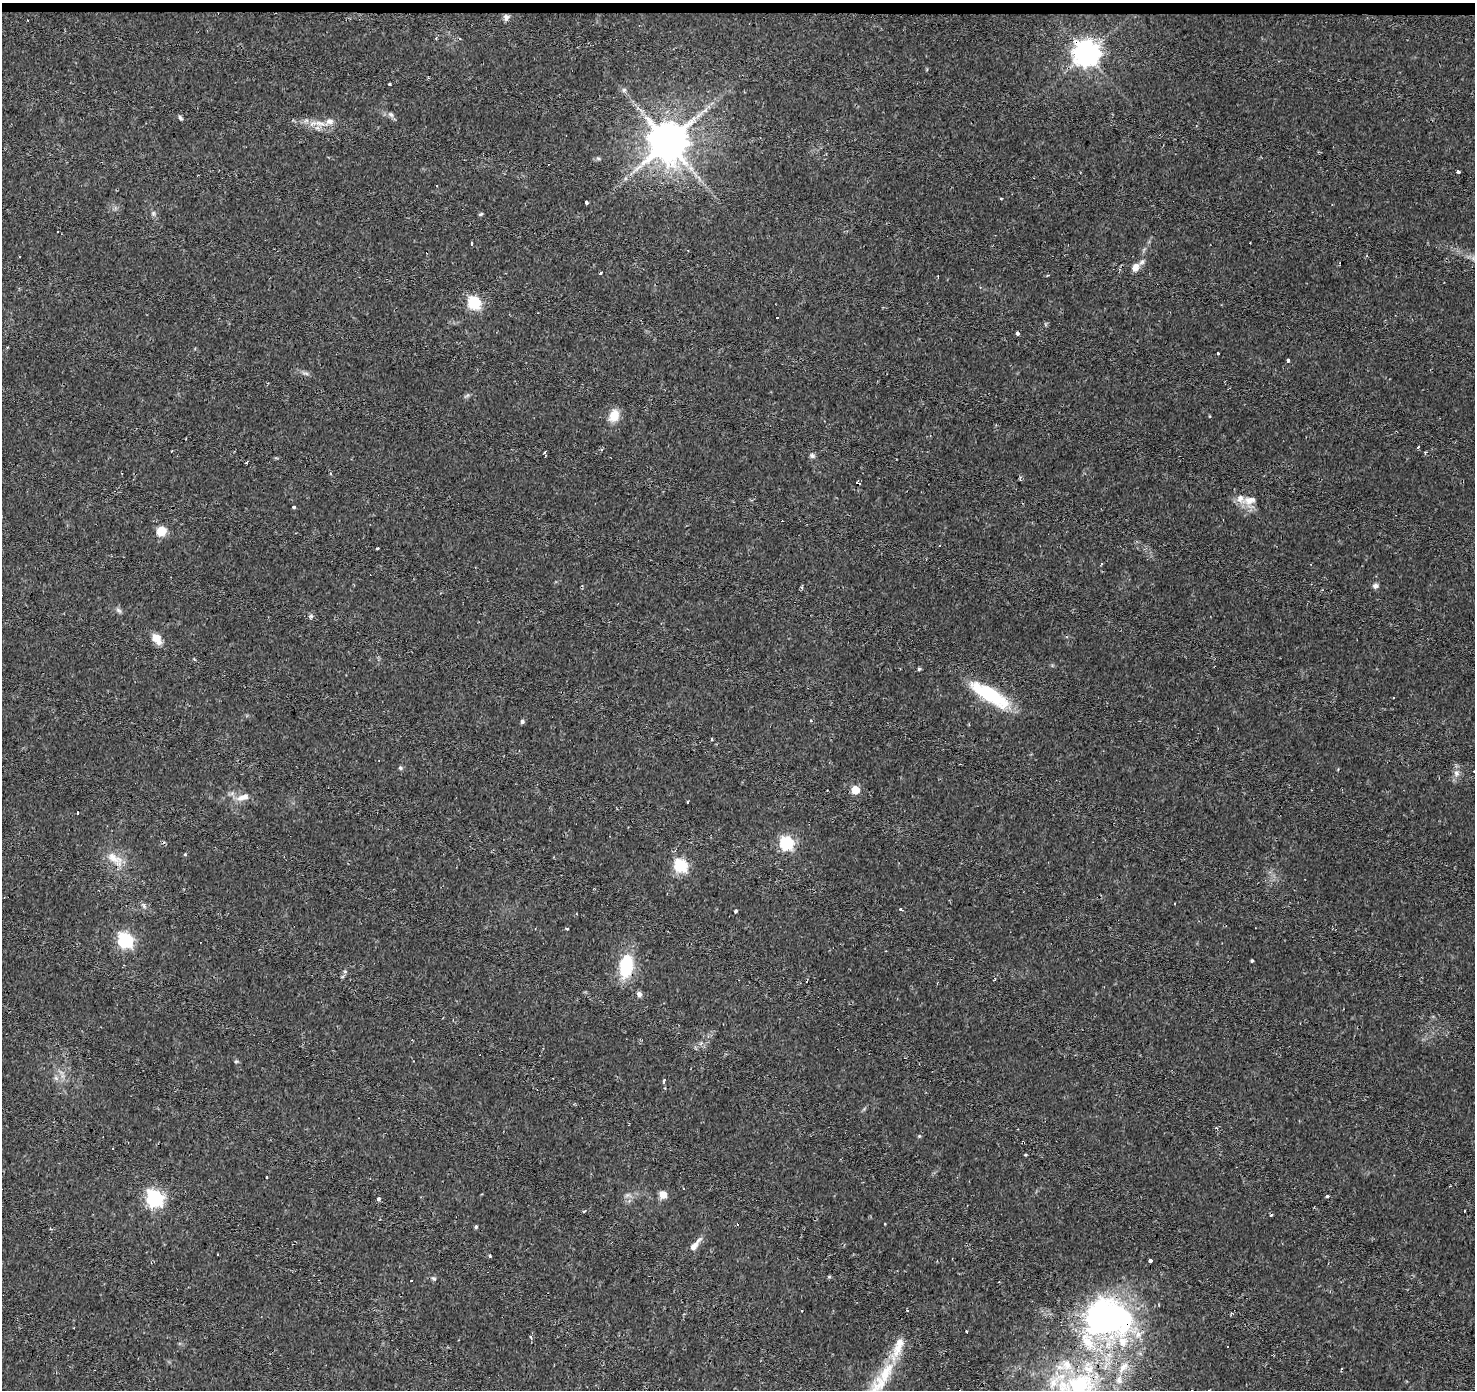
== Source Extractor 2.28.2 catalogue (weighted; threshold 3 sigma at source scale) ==
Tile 2 of 3 x 3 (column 2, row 1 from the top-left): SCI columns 1473-2945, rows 3001-4388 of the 4422 x 4663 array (HDU 1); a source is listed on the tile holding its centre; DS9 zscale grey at full resolution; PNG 1477 x 1392 px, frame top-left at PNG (2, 3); no overlay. Shown black and unused: <1% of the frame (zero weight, under 2 of 3 exposures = <1% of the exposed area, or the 3 px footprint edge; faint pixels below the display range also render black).
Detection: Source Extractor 2.28.2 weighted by HDU 2 'WHT'; one run over the whole footprint, this tile lists its part. Background 0.0434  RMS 0.0035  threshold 0.0159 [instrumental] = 3 sigma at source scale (4.5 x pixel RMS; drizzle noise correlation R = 1.50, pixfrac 1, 0.0396/0.0396 arcsec/px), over >= 5 px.
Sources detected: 120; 1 inside a brighter object's white glare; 20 cosmic-ray / hot-pixel residue — not listed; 11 inside a brighter listed object's ellipse — not listed separately; the other 88 listed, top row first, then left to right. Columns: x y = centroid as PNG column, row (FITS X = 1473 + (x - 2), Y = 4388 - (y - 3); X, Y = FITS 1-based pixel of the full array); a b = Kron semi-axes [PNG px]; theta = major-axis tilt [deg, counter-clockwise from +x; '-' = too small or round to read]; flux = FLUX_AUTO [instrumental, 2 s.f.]
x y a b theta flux
506 17 8 7 - 1.3
1086 53 8 8 - 390
390 84 3 2 - 0.38
624 90 6 6 - 0.77
391 114 9 6 -48 1
180 118 7 4 -46 0.64
319 123 25 6 -10 3.7
668 142 11 10 - 1200
598 158 6 4 -19 0.55
1458 171 3 3 - 0.94
1001 199 4 2 - 0.3
586 203 3 3 - 2.5
153 213 6 5 - 0.68
481 214 6 4 22 0.47
58 232 3 2 - 0.31
1250 243 2 2 - 0.39
471 244 4 3 - 1.1
1135 267 10 8 66 2.6
601 273 3 2 - 0.73
938 276 3 2 - 0.36
980 287 4 2 - 0.28
474 303 6 6 - 44
777 317 3 2 - 0.26
1018 333 4 3 - 1.2
7 348 3 3 - 0.34
1218 353 3 3 - 3
1288 361 4 3 - 0.57
306 373 10 4 -13 0.84
614 415 15 11 68 4.7
1418 447 4 3 - 1.6
545 454 5 2 - 0.67
812 456 7 6 - 0.9
1249 500 20 12 10 4.2
294 507 3 3 - 0.69
161 531 10 8 64 5.6
377 548 3 2 - 0.46
1375 586 7 6 - 1.2
119 610 9 4 -32 0.8
311 616 7 5 47 0.71
157 639 13 9 -55 4.3
919 669 5 4 - 0.53
989 694 48 14 -31 23
1394 697 3 3 - 0.81
811 721 4 3 - 0.51
522 722 5 5 - 0.72
400 768 6 5 - 0.58
1456 773 8 7 - 1.5
855 790 5 5 - 12
243 797 17 8 17 3.1
688 802 3 3 - 0.67
78 813 3 3 - 3
786 843 6 6 - 53
114 858 27 11 -30 5.4
680 866 6 6 - 50
1174 904 2 2 - 0.27
144 906 9 4 -60 0.75
901 909 3 3 - 0.99
735 911 4 3 - 0.78
567 929 3 2 - 0.85
125 940 7 6 - 70
1252 961 3 3 - 0.63
626 966 22 12 80 19
639 994 7 6 - 1.2
236 1061 6 4 1 0.45
664 1080 4 3 - 0.7
1216 1128 5 4 - 0.49
919 1136 5 4 - 0.39
1026 1155 3 2 - 0.42
267 1177 3 3 - 0.65
663 1195 9 8 - 2.8
1327 1196 4 3 - 0.65
154 1198 7 6 - 100
378 1199 4 3 - 0.96
584 1211 3 2 - 1.5
1464 1211 3 2 - 0.87
476 1227 4 4 - 0.57
51 1229 5 3 - 0.39
695 1245 20 6 51 2.8
490 1256 3 3 - 1.1
1150 1260 4 3 - 1.3
829 1277 6 4 0 0.4
434 1278 8 4 -9 0.62
411 1281 3 3 - 0.74
802 1311 3 2 - 0.54
1110 1320 63 54 -30 99
531 1337 4 3 - 0.65
886 1372 60 16 61 17
1080 1385 45 34 6 46
Overlapping masked pixels (flux is a lower limit): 4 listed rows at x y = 1086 53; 626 966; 1110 1320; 1080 1385
Isophote crosses this tile's border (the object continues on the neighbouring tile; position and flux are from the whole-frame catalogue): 1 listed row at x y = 1080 1385
Unlisted compact peaks at least as high as the median listed source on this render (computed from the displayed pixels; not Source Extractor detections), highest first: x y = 185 854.